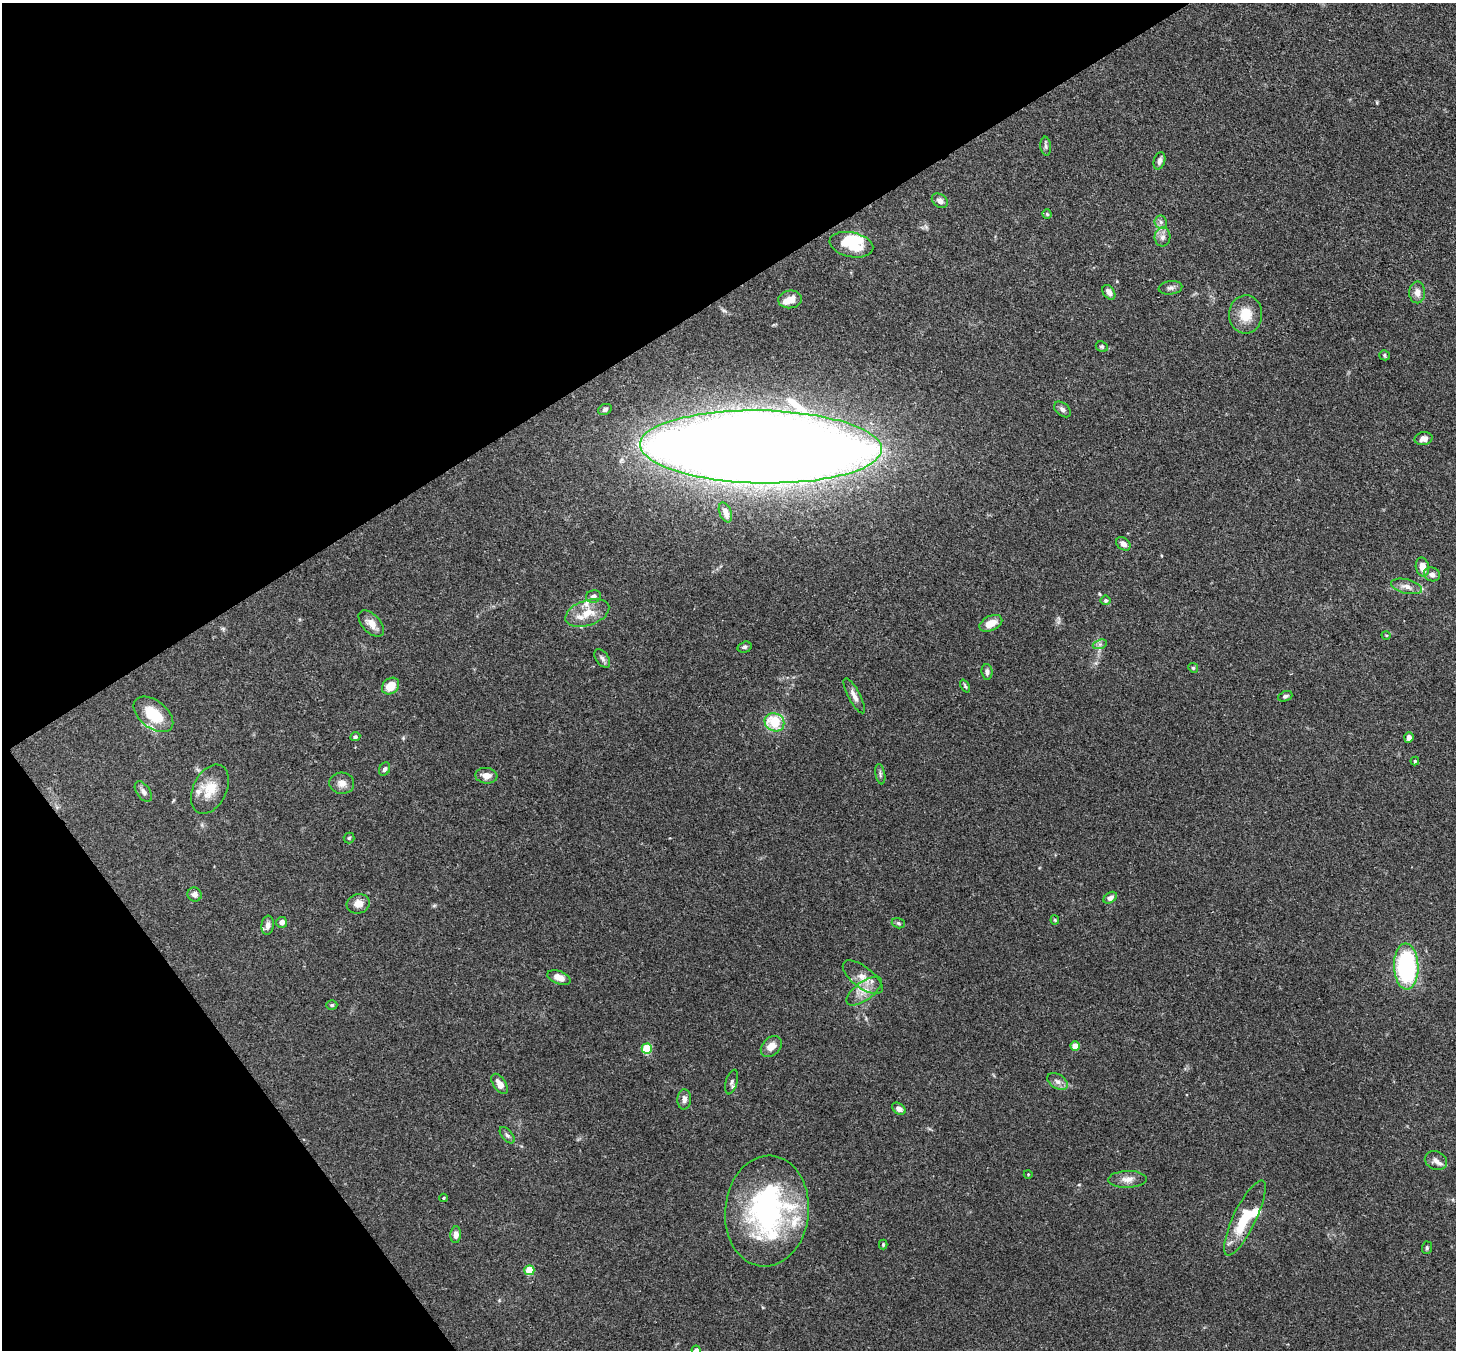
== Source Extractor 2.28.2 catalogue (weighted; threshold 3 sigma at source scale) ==
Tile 5 of 4 x 4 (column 1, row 2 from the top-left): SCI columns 79-1532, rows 2904-4251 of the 5972 x 5944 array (HDU 1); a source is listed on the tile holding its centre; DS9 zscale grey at full resolution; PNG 1458 x 1352 px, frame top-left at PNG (2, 3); each listed source drawn as its Kron ellipse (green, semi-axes under 4 px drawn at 4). Shown black and unused: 30% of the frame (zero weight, under 3 of 4 exposures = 7% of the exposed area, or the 3 px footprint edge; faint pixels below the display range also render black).
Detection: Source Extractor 2.28.2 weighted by HDU 2 'WHT'; one run over the whole footprint, this tile lists its part. Background 0.157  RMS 0.0047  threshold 0.0213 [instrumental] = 3 sigma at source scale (4.5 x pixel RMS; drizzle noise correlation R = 1.50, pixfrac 1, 0.05/0.05 arcsec/px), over >= 5 px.
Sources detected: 92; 3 inside a brighter object's white glare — neither listed nor drawn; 7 inside a brighter listed object's ellipse — not listed separately; the other 82 listed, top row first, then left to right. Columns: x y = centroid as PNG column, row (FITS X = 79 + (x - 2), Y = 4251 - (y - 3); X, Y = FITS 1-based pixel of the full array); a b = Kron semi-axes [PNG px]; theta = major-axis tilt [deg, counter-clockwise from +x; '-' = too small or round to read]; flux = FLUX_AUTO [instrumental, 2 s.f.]
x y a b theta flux
1046 146 9 5 -85 1.2
1160 161 9 5 73 1.7
940 201 9 6 -37 2.2
1047 214 4 4 - 0.63
1161 222 6 6 - 1.3
1163 237 9 8 - 2.3
851 245 22 12 -12 15
1170 288 12 6 7 1.6
1109 292 8 5 -54 2.4
1417 292 11 8 -88 3.1
790 299 12 9 6 4.8
1246 314 19 16 87 9.5
1102 347 6 5 - 0.75
1385 355 5 5 - 0.73
1062 409 10 6 -40 1.7
605 410 7 5 24 1.1
1424 439 9 6 11 3
761 447 121 36 -1 2100
725 512 10 6 -69 3
1123 544 8 6 -38 2.5
1422 567 9 6 -78 4.3
1432 574 8 7 - 2.2
1407 586 16 7 -14 3.2
593 596 8 6 14 1.7
1106 600 5 5 - 0.78
587 613 23 12 19 9.3
991 623 12 7 25 5.8
371 624 16 9 -46 4.4
1386 635 4 3 - 0.4
1100 644 7 4 18 1.1
745 647 7 5 17 1
602 658 10 6 -55 1.5
1193 668 5 4 - 0.61
987 672 8 5 -85 1.5
390 686 9 7 41 6.6
965 686 7 3 -66 0.71
854 696 19 6 -62 3
1285 696 7 5 21 1
153 714 23 14 -38 15
774 722 10 9 - 16
355 737 5 4 - 0.86
1409 738 5 4 - 1.7
1415 761 4 4 - 0.64
385 769 7 5 64 1.2
880 774 10 4 -79 1.1
486 776 11 7 -6 3.8
342 783 12 10 -6 3.4
210 789 26 16 64 10
143 792 11 6 -55 1.9
349 838 5 5 - 0.68
195 895 7 7 - 2.2
1110 898 7 5 34 2.2
358 904 11 9 16 4.2
1055 920 4 4 - 0.52
282 922 5 5 - 2.4
898 923 7 5 -17 0.85
268 925 10 6 82 2
1406 966 23 12 -88 68
559 977 12 6 -19 4.4
863 977 24 10 -37 6
864 991 21 9 36 5.9
332 1005 5 4 - 0.72
771 1046 12 8 44 4.9
1075 1046 5 4 - 7.2
647 1049 5 5 - 22
1058 1081 11 7 -31 2.2
732 1082 13 5 74 1.5
500 1084 11 6 -55 3.3
684 1099 10 7 88 2.2
899 1109 7 5 -36 2.6
507 1135 10 5 -50 1.2
1436 1160 11 9 -22 2.4
1028 1174 4 3 - 0.37
1127 1179 19 8 2 3.8
443 1198 4 3 - 0.42
767 1211 55 42 85 96
1245 1218 41 11 64 18
456 1235 8 5 85 2.9
883 1244 5 4 - 0.55
1427 1248 6 5 - 0.77
529 1270 5 5 - 14
696 1350 4 4 - 1.8
Overlapping masked pixels (flux is a lower limit): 1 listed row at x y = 761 447
Isophote crosses this tile's border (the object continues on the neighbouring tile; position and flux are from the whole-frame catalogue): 1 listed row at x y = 696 1350